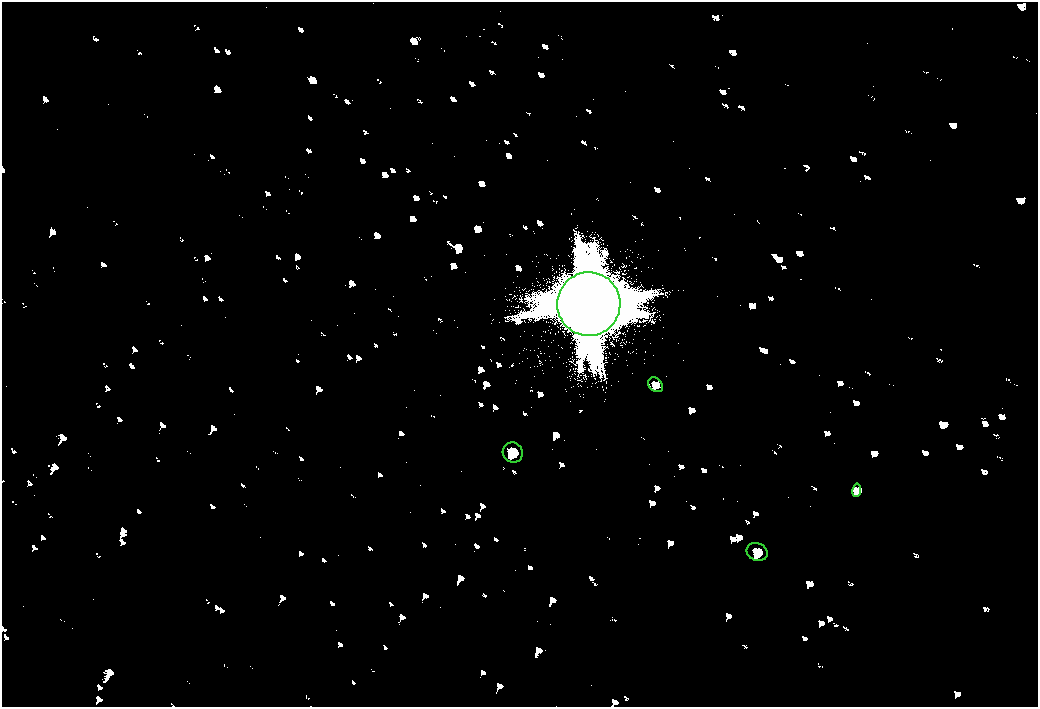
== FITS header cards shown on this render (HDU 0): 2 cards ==
NAXIS1  =                 2072
NAXIS2  =                 1410

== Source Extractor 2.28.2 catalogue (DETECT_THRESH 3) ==
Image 2072 x 1410 px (HDU 0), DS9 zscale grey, zoomed out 1/2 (1 PNG px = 2 x 2 image px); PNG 1040 x 709 px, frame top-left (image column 1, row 1410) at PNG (2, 2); each listed source drawn as its Kron ellipse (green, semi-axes under 4 px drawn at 4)
Background 80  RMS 28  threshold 83.2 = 3 sigma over >= 5 px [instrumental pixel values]
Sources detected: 5; all 5 listed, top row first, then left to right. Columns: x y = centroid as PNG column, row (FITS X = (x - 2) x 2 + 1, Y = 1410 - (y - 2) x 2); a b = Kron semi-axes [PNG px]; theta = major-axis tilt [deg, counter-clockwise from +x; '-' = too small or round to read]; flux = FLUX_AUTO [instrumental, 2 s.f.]
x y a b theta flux
589 304 32 31 - 440000
656 385 8 6 -41 17000
513 452 10 9 - 36000
857 490 7 3 82 9500
757 552 11 8 -24 34000